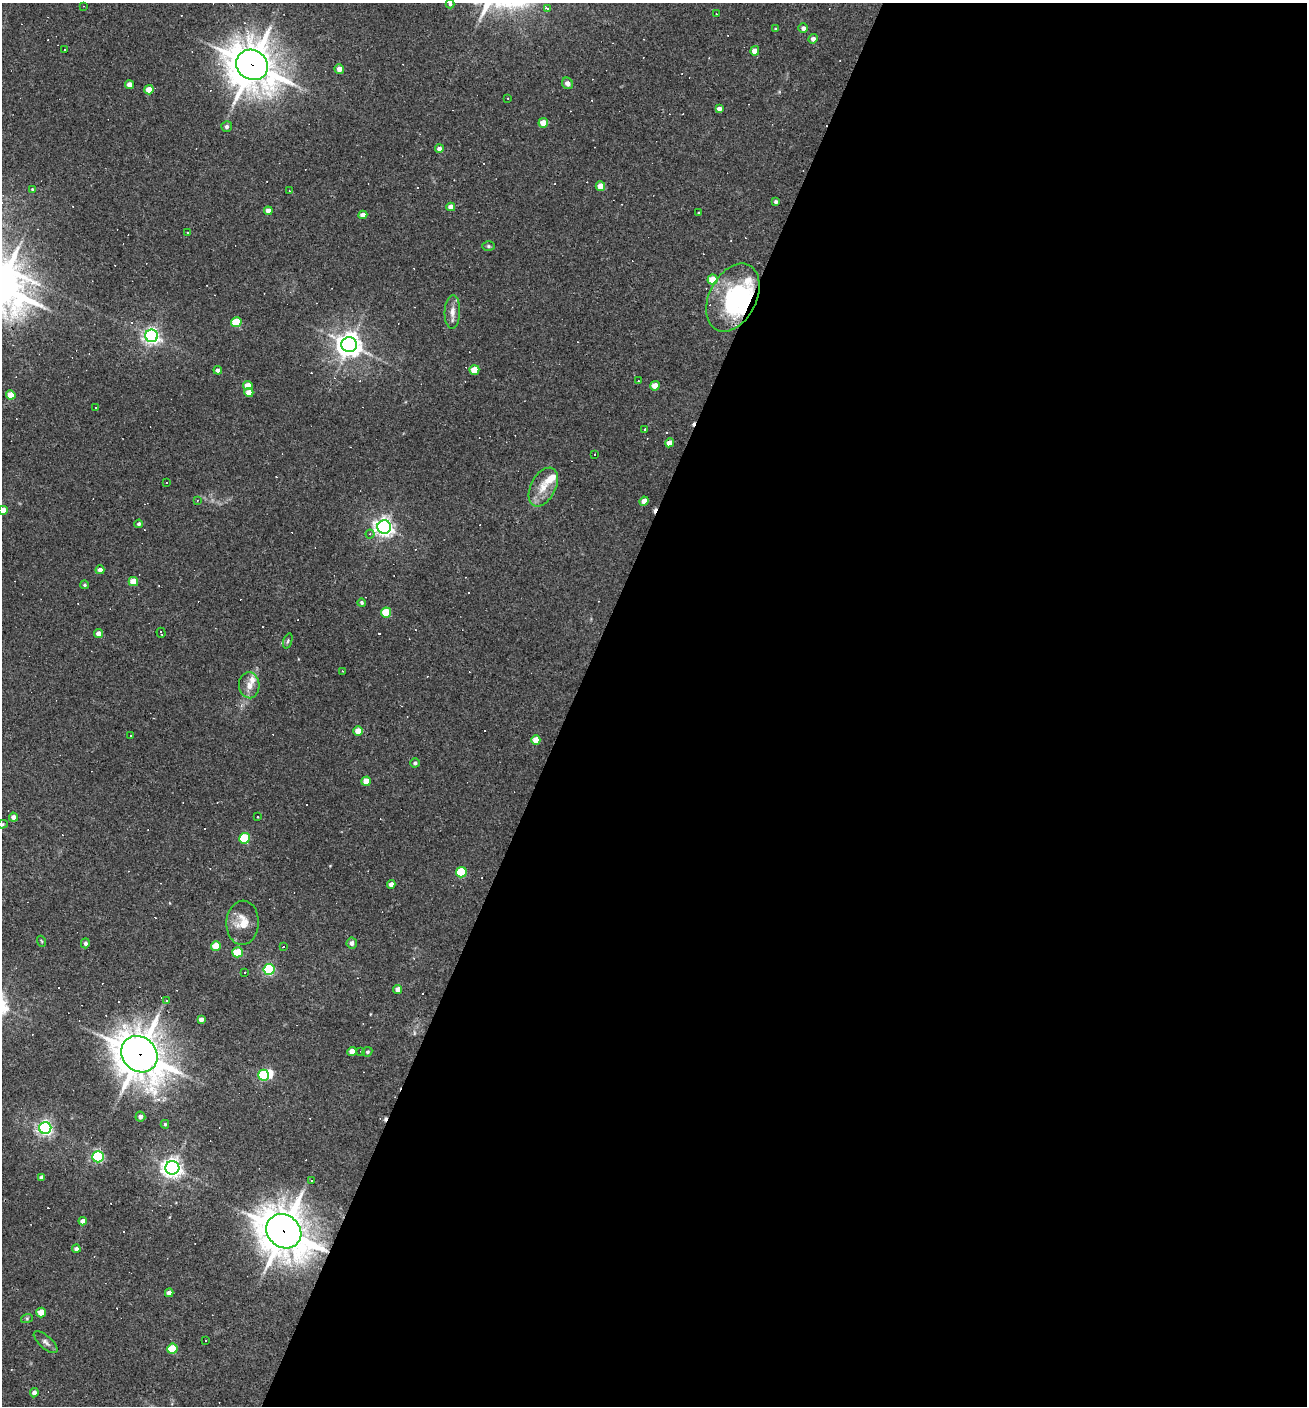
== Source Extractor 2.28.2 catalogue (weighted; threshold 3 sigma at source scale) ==
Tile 12 of 4 x 4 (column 4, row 3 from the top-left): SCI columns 4187-5491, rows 1405-2808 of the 5628 x 5617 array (HDU 1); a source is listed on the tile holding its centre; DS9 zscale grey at full resolution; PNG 1309 x 1408 px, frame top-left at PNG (2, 3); each listed source drawn as its Kron ellipse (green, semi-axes under 4 px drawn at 4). Shown black and unused: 56% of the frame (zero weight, under 3 of 4 exposures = <1% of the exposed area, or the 3 px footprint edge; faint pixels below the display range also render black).
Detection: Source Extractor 2.28.2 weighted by HDU 2 'WHT'; one run over the whole footprint, this tile lists its part. Background 0.0388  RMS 0.0052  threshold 0.0232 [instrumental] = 3 sigma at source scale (4.5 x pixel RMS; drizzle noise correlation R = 1.50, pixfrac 1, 0.05/0.05 arcsec/px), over >= 5 px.
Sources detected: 160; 3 inside a brighter object's white glare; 44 cosmic-ray / hot-pixel residue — neither listed nor drawn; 4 inside a brighter listed object's ellipse — not listed separately; the other 109 listed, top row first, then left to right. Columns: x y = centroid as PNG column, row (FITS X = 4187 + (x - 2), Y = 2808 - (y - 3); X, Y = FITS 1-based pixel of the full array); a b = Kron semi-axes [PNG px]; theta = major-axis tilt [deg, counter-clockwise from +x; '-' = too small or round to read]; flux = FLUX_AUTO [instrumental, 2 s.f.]
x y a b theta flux
450 4 4 4 - 0.8
83 6 2 2 - 0.27
548 9 3 3 - 11
716 14 3 2 - 0.32
803 28 4 4 - 1.8
775 29 4 4 - 0.51
813 39 5 4 - 2
64 49 3 2 - 0.47
755 51 5 4 - 4.4
252 65 16 14 -36 1600
339 69 5 4 - 3.9
567 83 6 5 - 2.2
129 85 4 4 - 4.5
149 90 4 4 - 6.1
508 98 2 2 - 0.39
719 109 4 4 - 2.3
543 123 4 4 - 6.1
227 127 5 5 - 1.3
439 149 4 4 - 1.9
600 186 5 4 - 6
32 189 3 3 - 0.44
290 191 3 2 - 1.2
776 202 4 4 - 1
451 207 4 4 - 4.1
268 211 4 4 - 3.6
699 213 3 3 - 0.72
363 215 4 4 - 3.8
188 233 3 2 - 0.51
488 246 6 5 - 0.81
713 280 5 5 - 11
733 297 36 23 63 46
452 312 16 7 88 4
236 322 5 5 - 17
152 336 6 6 - 180
349 345 8 7 - 510
218 370 4 4 - 1.8
474 370 5 4 - 9.3
638 381 2 2 - 0.29
248 385 5 4 - 5.4
655 386 5 5 - 8
249 392 4 4 - 5.6
11 395 4 4 - 8.3
95 408 3 2 - 0.49
645 429 3 2 - 0.67
669 443 4 4 - 4.7
594 454 3 3 - 4.1
166 482 3 3 - 0.85
543 487 21 12 62 8.2
197 501 4 3 - 0.7
644 501 4 4 - 4.7
3 510 4 4 - 4.6
139 524 4 4 - 1.1
384 527 7 6 - 240
370 534 4 4 - 0.89
100 570 4 4 - 2.5
133 581 5 4 - 8.8
85 585 4 4 - 0.74
362 603 4 4 - 0.86
386 612 5 5 - 16
161 633 5 2 - 0.73
99 634 4 4 - 3.8
288 641 8 4 72 0.82
343 671 3 2 - 0.34
249 685 13 10 -86 4.5
358 731 5 4 - 7
130 735 3 2 - 0.49
536 740 5 4 - 7
415 763 4 4 - 1
366 781 5 4 - 7.4
13 817 4 4 - 2.3
258 817 3 2 - 0.59
2 824 5 4 - 0.71
245 838 5 5 - 28
461 872 5 5 - 24
391 884 4 4 - 2.6
243 923 22 16 86 8.9
41 941 5 3 - 0.48
85 943 5 4 - 1.3
352 943 5 5 - 2
216 946 5 4 - 11
283 947 3 2 - 0.27
238 952 5 5 - 17
269 969 5 5 - 54
244 972 3 2 - 0.56
398 989 4 4 - 3.3
166 1001 4 3 - 0.71
201 1019 4 4 - 2.3
352 1051 4 4 - 4.3
361 1051 2 2 - 0.29
367 1052 5 4 - 0.92
139 1054 19 17 -45 1300
263 1075 5 5 - 39
140 1117 5 5 - 1.9
165 1124 4 4 - 0.73
45 1128 6 6 - 150
98 1157 5 5 - 68
172 1168 7 6 - 280
41 1177 4 4 - 1.4
311 1181 3 3 - 0.69
83 1221 4 4 - 3.1
284 1231 18 16 -40 1600
76 1249 4 4 - 1.9
169 1293 4 4 - 3.1
41 1312 5 4 - 9
27 1318 6 4 18 0.67
205 1340 3 2 - 0.47
46 1342 15 6 -42 2
172 1349 5 5 - 18
34 1393 4 4 - 2
Overlapping masked pixels (flux is a lower limit): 4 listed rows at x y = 252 65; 733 297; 139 1054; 284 1231
Isophote crosses this tile's border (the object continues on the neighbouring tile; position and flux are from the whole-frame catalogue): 2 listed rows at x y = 3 510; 2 824